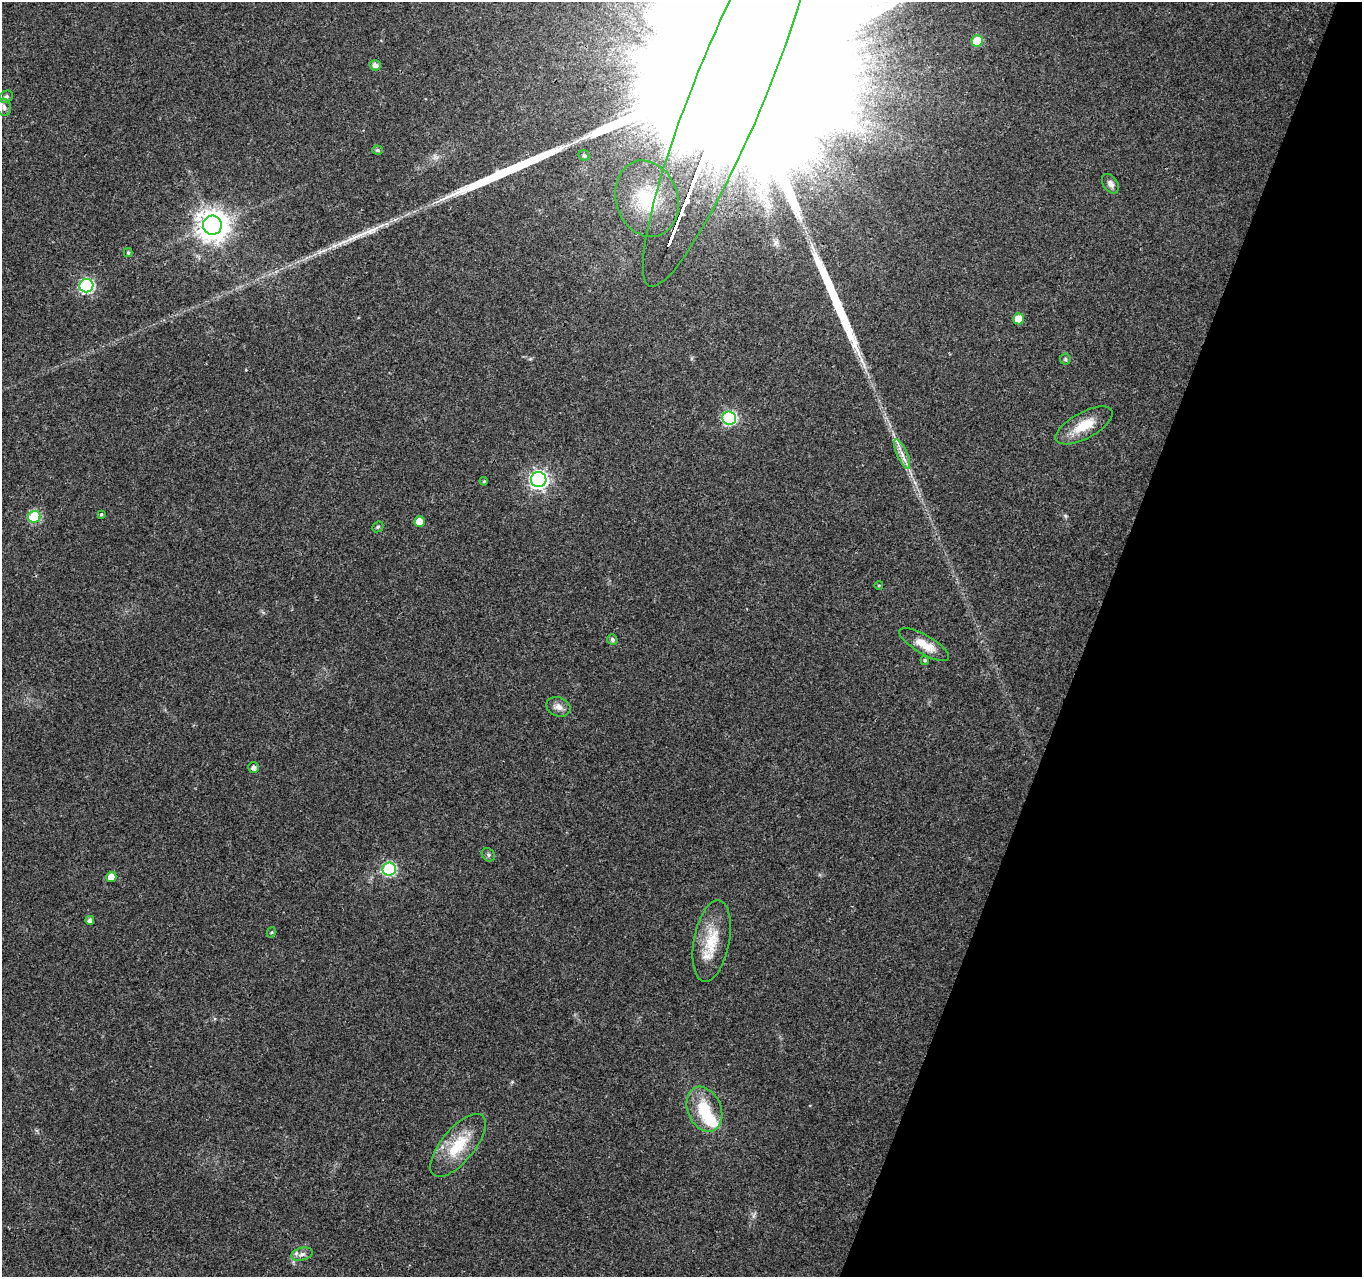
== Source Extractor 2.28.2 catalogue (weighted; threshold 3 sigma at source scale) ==
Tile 8 of 4 x 4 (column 4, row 2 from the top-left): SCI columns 4080-5439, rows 2768-4042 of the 5450 x 5597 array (HDU 1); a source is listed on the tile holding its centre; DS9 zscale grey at full resolution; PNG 1364 x 1279 px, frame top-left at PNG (2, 2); each listed source drawn as its Kron ellipse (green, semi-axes under 4 px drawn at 4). Shown black and unused: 20% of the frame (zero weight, under 3 of 4 exposures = <1% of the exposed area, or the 3 px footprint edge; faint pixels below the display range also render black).
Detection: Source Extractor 2.28.2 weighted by HDU 2 'WHT'; one run over the whole footprint, this tile lists its part. Background 0.0376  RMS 0.0033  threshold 0.015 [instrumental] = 3 sigma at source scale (4.5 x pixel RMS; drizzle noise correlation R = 1.50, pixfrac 1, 0.0396/0.0396 arcsec/px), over >= 5 px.
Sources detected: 42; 1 inside a brighter object's white glare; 3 long thin detections or spike segments (spike, bleed or trail) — neither listed nor drawn; the other 38 listed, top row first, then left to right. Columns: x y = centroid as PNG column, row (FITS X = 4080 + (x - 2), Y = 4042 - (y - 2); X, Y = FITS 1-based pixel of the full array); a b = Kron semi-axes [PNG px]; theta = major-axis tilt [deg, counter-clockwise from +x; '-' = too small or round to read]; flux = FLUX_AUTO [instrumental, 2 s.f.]
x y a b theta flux
977 41 6 5 - 9.3
375 65 6 5 - 1.5
732 84 218 36 68 150000
6 97 7 5 27 0.79
4 107 9 7 -72 1.2
377 150 5 4 - 0.71
584 155 6 5 - 0.48
1110 184 11 7 -55 1.5
647 199 39 31 -72 22
212 225 9 9 - 510
128 253 4 3 - 0.46
86 286 7 6 - 51
1019 319 5 5 - 5.8
1065 359 6 5 - 0.48
729 418 7 6 - 50
1084 425 32 13 28 8.3
902 454 16 5 -65 2.4
539 480 8 7 - 120
484 481 4 4 - 0.36
101 514 4 3 - 0.45
34 517 6 6 - 28
419 522 5 5 - 4.9
378 527 6 5 - 0.45
879 585 4 3 - 0.29
612 640 5 5 - 0.92
924 645 28 9 -30 5.6
925 660 5 4 - 0.5
558 707 12 9 -23 2.1
254 767 5 5 - 1.4
488 855 7 6 - 0.72
389 869 6 6 - 40
111 877 5 5 - 3.7
90 920 4 4 - 1.3
271 932 5 4 - 0.42
712 941 41 18 79 11
704 1109 23 16 -67 12
458 1145 38 16 50 13
302 1254 11 6 15 1.4
Overlapping masked pixels (flux is a lower limit): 1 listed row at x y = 732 84
Isophote crosses this tile's border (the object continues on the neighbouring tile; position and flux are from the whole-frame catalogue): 1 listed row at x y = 732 84